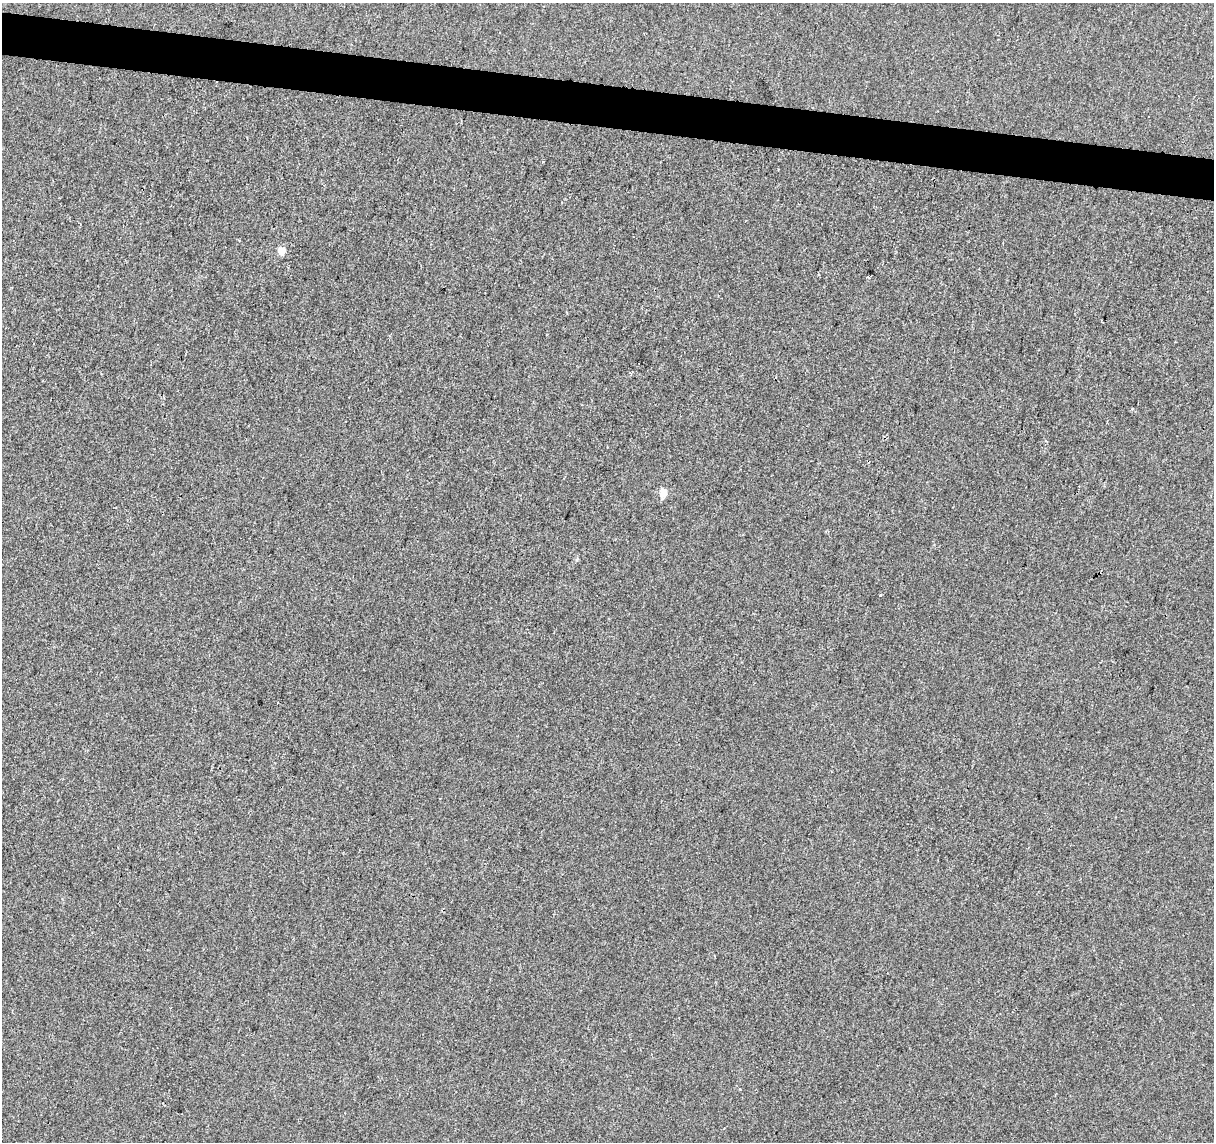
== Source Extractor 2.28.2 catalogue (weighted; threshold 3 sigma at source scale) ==
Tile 11 of 4 x 4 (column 3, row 3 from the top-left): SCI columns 2434-3645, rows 1424-2563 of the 4858 x 5067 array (HDU 1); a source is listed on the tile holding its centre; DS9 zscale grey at full resolution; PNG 1216 x 1144 px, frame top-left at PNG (2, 3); no overlay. Shown black and unused: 4% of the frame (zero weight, under 2 of 3 exposures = <1% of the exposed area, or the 3 px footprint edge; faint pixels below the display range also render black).
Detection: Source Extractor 2.28.2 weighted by HDU 2 'WHT'; one run over the whole footprint, this tile lists its part. Background -2.32e-05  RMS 0.0042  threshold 0.0189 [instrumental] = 3 sigma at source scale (4.5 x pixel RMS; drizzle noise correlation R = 1.50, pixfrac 1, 0.0396/0.0396 arcsec/px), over >= 5 px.
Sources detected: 6; all 6 listed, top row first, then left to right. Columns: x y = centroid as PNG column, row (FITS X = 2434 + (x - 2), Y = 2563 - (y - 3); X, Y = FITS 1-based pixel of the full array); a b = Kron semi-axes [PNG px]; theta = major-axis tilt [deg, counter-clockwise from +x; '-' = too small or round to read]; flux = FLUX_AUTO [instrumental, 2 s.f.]
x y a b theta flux
281 251 6 6 - 5.3
868 277 3 2 - 0.82
631 373 4 3 - 0.61
1046 441 4 3 - 0.42
663 493 12 10 76 2.8
880 596 3 3 - 1.9